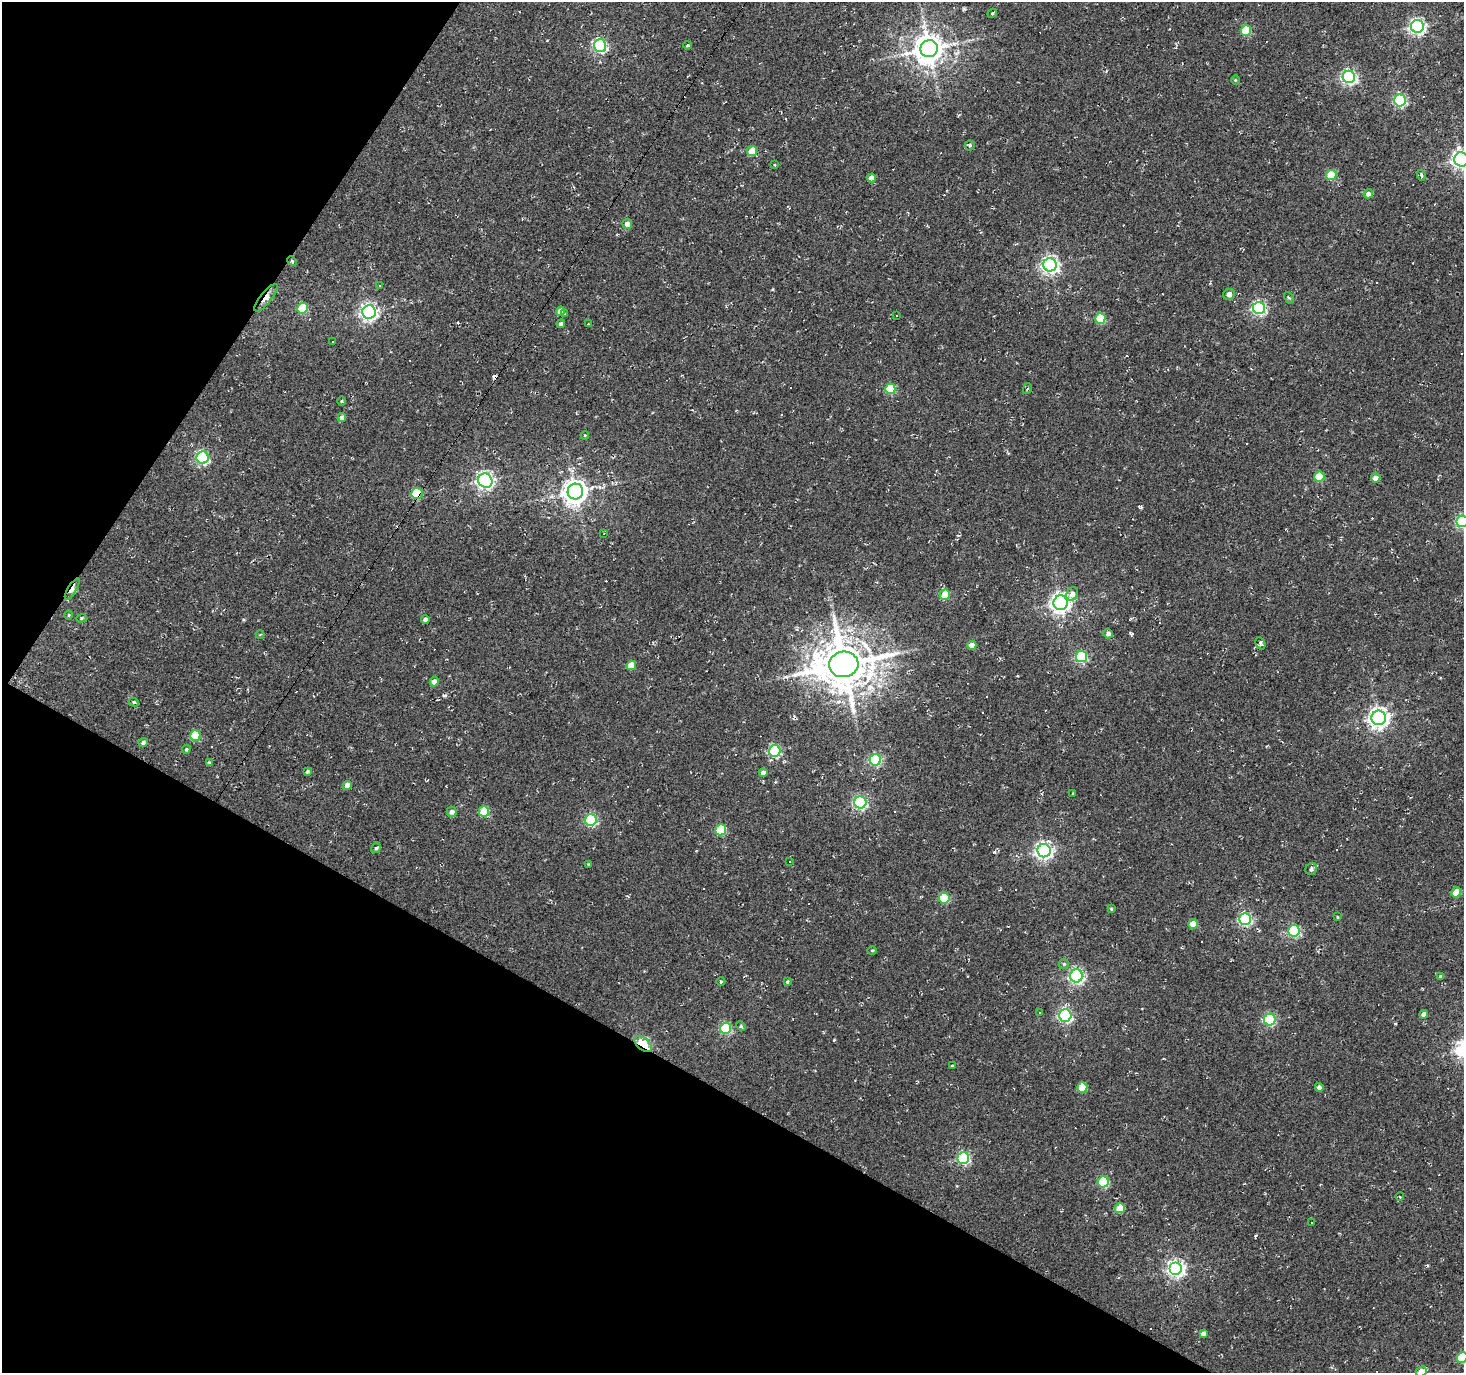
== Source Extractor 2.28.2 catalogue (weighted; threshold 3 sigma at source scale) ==
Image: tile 9 of 4 x 4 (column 1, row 3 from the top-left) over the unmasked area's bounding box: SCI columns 1-1462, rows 1561-2931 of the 5853 x 5930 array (HDU 1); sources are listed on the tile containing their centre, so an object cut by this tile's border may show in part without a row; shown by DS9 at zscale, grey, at full resolution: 1 PNG px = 1 image px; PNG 1466 x 1375 px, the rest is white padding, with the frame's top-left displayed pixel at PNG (2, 2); every listed detection drawn as its Kron ellipse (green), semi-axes under 4 PNG px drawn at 4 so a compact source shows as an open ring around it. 29% of this frame is shown black and not used: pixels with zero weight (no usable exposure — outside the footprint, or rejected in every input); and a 3 px margin inside the footprint's outer edge (the drizzle kernel's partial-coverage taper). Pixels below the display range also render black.
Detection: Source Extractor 2.28.2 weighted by HDU 2 'WHT'; one run over the whole footprint, this tile lists its part. Background 0.0019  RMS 0.0051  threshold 0.0231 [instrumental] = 3 sigma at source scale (4.5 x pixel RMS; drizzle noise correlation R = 1.50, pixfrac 1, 0.0396/0.0396 arcsec/px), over >= 5 px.
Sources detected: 164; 48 cosmic-ray / hot-pixel residue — neither listed nor drawn; the other 116 listed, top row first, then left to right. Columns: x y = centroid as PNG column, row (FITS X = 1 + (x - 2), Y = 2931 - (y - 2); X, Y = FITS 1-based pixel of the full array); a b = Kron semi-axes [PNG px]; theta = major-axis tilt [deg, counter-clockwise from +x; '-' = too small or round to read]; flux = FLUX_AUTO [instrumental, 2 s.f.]
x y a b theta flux
992 13 5 3 - 0.75
1417 26 6 6 - 140
1246 30 5 5 - 27
688 45 4 3 - 0.7
600 46 6 6 - 87
929 49 9 8 - 830
1349 77 6 6 - 120
1235 80 5 3 - 0.43
1400 100 6 6 - 71
969 146 5 5 - 0.84
752 151 5 5 - 13
1461 159 7 7 - 230
775 165 3 2 - 0.38
1331 175 5 5 - 21
1421 175 5 4 - 0.92
871 178 4 4 - 3.8
1368 194 5 4 - 3.4
627 224 5 4 - 3.1
292 261 5 3 - 0.59
1050 265 7 6 - 180
379 285 2 2 - 0.34
1229 294 6 5 - 2.4
266 298 17 5 51 3.1
1289 298 6 3 -57 0.76
303 308 5 5 - 27
1259 308 6 6 - 95
560 311 5 4 - 4.2
369 312 7 6 - 190
565 314 3 3 - 1.9
897 315 3 2 - 0.47
1100 319 5 5 - 22
561 324 4 3 - 1.6
588 324 3 2 - 0.3
332 342 3 3 - 0.89
890 389 5 5 - 24
1027 389 5 3 - 0.55
341 401 4 3 - 0.44
342 417 4 4 - 2.6
585 435 4 3 - 0.44
203 458 6 6 - 78
1319 477 5 5 - 20
1376 478 4 4 - 4.1
485 481 7 7 - 200
575 492 8 7 - 470
417 494 6 5 - 33
1462 521 6 6 - 81
604 533 3 2 - 0.93
72 589 12 4 58 6.7
1072 594 7 5 59 2.9
945 595 5 5 - 15
1061 603 7 7 - 250
68 615 5 3 - 0.49
81 618 5 4 - 0.75
425 620 4 4 - 1.5
1108 633 5 4 - 2
260 635 4 3 - 0.46
1260 643 6 4 -62 1.1
972 645 4 4 - 6.1
1081 657 5 5 - 49
844 664 14 13 - 2400
631 665 5 4 - 8.1
434 682 4 4 - 3.5
134 702 5 4 - 0.84
1379 718 7 7 - 280
195 736 5 5 - 22
143 742 4 4 - 1.4
186 749 4 3 - 0.7
775 751 6 5 - 60
875 760 6 5 - 61
209 763 4 3 - 0.79
307 771 4 4 - 1
763 773 4 4 - 2.6
347 785 4 4 - 3.9
1073 794 3 2 - 0.48
860 802 6 6 - 84
452 812 5 5 - 2
484 812 5 5 - 20
591 820 6 5 - 57
721 830 5 5 - 29
376 848 5 4 - 0.96
1044 851 7 6 - 190
790 862 3 2 - 0.29
588 864 3 2 - 0.37
1311 869 6 5 - 1.5
1456 892 5 4 - 8
944 898 5 5 - 29
1111 909 4 4 - 0.47
1338 917 3 2 - 0.52
1245 919 6 6 - 86
1193 924 4 4 - 6.9
1294 931 6 5 - 61
872 950 5 3 - 0.53
1064 964 5 4 - 0.76
1076 976 6 6 - 120
1441 977 4 4 - 1.4
721 982 4 3 - 0.52
787 982 4 3 - 0.64
1040 1013 2 2 - 0.35
1424 1014 4 4 - 2.7
1065 1015 6 6 - 95
1270 1020 6 6 - 56
741 1026 5 3 - 0.66
726 1028 6 5 - 46
643 1044 10 6 -38 25
952 1066 4 2 - 0.42
1082 1087 5 5 - 17
1319 1087 4 4 - 1.8
963 1158 6 5 - 71
1103 1182 5 5 - 35
1400 1197 4 2 - 0.38
1120 1208 5 5 - 11
1311 1222 3 3 - 0.64
1176 1269 6 6 - 180
1203 1334 4 4 - 2.5
1462 1357 5 5 - 23
1421 1371 5 4 - 6.4
Overlapping masked pixels (flux is a lower limit): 5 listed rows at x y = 292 261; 266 298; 417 494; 72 589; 643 1044
Isophote crosses this tile's border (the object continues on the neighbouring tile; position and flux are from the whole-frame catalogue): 4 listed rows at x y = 1461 159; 1462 521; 1462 1357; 1421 1371